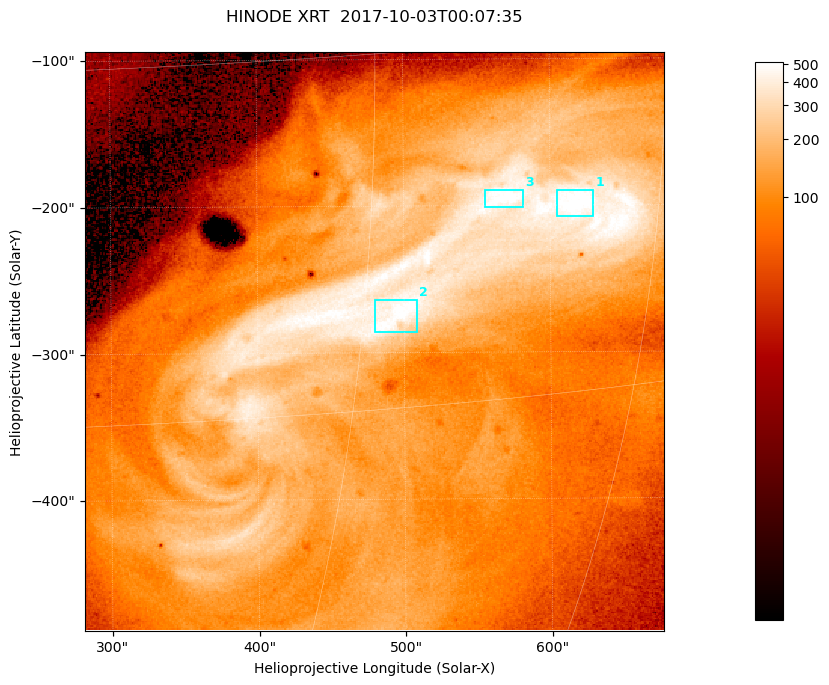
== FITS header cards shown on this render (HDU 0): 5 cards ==
TELESCOP= 'HINODE  '           /
INSTRUME= 'XRT     '           /
DATE_OBS= '2017-10-03T00:07:35.900' /
CTYPE1  = 'Solar-X '           /
CTYPE2  = 'Solar-Y '           /

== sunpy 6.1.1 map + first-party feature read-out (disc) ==
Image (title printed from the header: HINODE XRT  2017-10-03T00:07:35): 384 x 384 px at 1.03 arcsec/px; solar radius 958 arcsec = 932 px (partial field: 5.4% of the solar disc is inside the frame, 100% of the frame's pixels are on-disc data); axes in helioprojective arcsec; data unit not stated in the header (colour bar unlabelled)
Orientation: roll -0.357 deg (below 1 deg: not rotated)
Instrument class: DISC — disc imager (sunpy class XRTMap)
Bright regions (active regions / flare kernels): reference = the on-disc median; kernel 3 px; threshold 5 sigma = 378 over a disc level ~105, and >= 1.15x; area >= 147 px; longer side >= 5 px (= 5.1 arcsec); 3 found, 3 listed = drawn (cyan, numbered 1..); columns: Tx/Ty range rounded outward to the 5 arcsec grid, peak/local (2 s.f.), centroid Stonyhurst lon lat
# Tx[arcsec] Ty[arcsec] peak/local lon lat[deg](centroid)
1 605..630 -210..-190 5.3 +40 -7
2 480..510 -290..-260 5.6 +32 -11
3 555..585 -205..-190 5.3 +36 -6